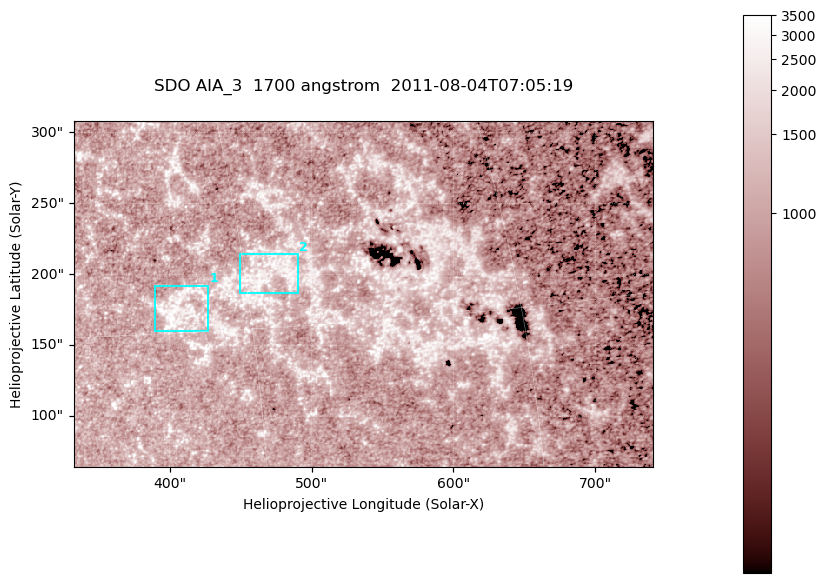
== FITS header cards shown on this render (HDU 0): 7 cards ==
TELESCOP= 'SDO     '           /
INSTRUME= 'AIA_3   '           /
WAVELNTH=                 1700 /
WAVEUNIT= 'angstrom'           /
DATE-OBS= '2011-08-04T07:05:19.714' /
CTYPE1  = 'HPLN-TAN'           /
CTYPE2  = 'HPLT-TAN'           /

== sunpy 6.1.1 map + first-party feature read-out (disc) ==
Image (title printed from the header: SDO AIA_3  1700 angstrom  2011-08-04T07:05:19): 666 x 399 px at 0.613 arcsec/px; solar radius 946 arcsec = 1543 px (partial field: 3.6% of the solar disc is inside the frame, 100% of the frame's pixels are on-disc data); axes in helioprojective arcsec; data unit not stated in the header (colour bar unlabelled)
Pointing: header CRPIX1/2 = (2049.23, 2048.32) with CRVAL1/2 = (0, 0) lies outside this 666 x 399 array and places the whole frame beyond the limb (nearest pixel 1.4 R_sun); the SolarSoft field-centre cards XCEN/YCEN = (536.4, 186.1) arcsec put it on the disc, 2064 arcsec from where CRPIX/CRVAL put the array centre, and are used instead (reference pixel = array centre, CRVAL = XCEN/YCEN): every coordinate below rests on XCEN/YCEN
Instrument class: DISC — disc imager (sunpy class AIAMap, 1700 A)
Bright regions (active regions / flare kernels): reference = the on-disc median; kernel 5 px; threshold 5 sigma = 1325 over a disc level ~990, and >= 1.15x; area >= 265 px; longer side >= 5 px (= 3.1 arcsec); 2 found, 2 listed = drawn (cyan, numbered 1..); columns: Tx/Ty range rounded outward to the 2 arcsec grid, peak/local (2 s.f.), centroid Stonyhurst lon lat
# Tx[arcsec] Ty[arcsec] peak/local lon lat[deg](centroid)
1 390..428 160..192 3.6 +26 +16
2 448..492 186..214 3.1 +31 +17